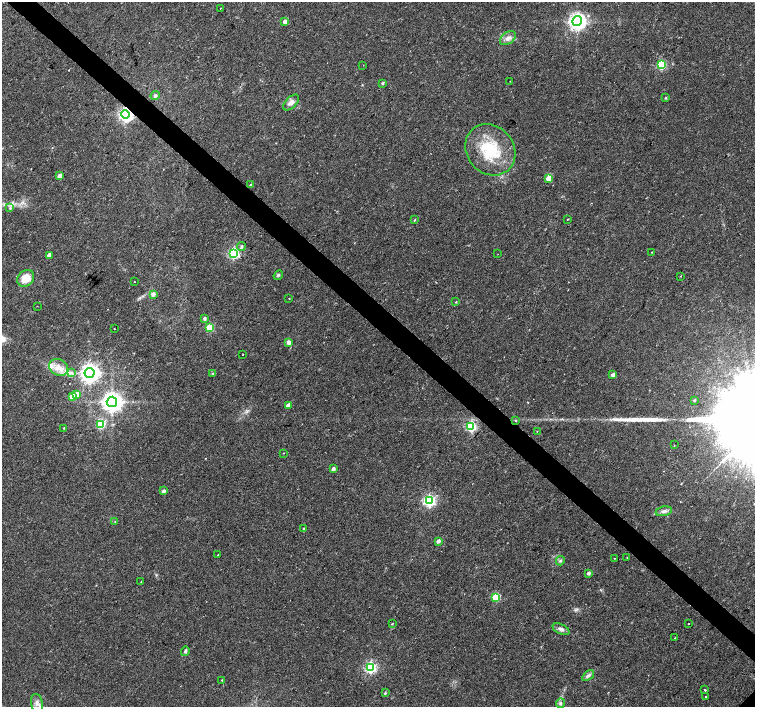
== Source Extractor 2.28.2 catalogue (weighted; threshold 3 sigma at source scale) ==
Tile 11 of 4 x 4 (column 3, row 3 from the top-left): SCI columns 3011-4515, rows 1569-2977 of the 6026 x 6026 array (HDU 1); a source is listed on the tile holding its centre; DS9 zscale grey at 2 x 2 block average (1 PNG px = mean of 2 x 2 image px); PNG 757 x 709 px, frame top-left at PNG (2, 2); each listed source drawn as its Kron ellipse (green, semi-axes under 4 px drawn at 4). Shown black and unused: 4% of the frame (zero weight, under 2 of 3 exposures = <1% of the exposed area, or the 3 px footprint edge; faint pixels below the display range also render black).
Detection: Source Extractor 2.28.2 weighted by HDU 2 'WHT'; one run over the whole footprint, this tile lists its part. Background 0.0233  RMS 0.003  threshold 0.0134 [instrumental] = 3 sigma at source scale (4.5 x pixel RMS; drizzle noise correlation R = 1.50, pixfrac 1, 0.0396/0.0396 arcsec/px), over >= 5 px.
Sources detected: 84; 1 long thin detection or spike segment (spike, bleed or trail) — neither listed nor drawn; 2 inside a brighter listed object's ellipse — not listed separately; the other 81 listed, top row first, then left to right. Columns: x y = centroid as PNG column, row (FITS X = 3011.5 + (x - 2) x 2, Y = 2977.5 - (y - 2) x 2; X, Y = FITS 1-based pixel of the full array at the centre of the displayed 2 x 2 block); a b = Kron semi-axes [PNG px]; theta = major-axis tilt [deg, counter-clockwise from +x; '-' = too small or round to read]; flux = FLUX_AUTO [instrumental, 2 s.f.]
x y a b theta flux
220 8 2 2 - 0.29
577 21 5 5 - 340
285 22 3 3 - 5.8
508 38 9 6 37 3.4
363 65 2 2 - 0.23
661 65 3 3 - 56
510 81 2 2 - 0.31
383 83 3 3 - 0.93
155 96 5 4 - 1.6
666 98 3 3 - 0.57
291 102 10 5 46 3.4
125 114 4 4 - 220
490 150 27 23 -49 36
60 176 3 3 - 4.4
548 178 3 3 - 9.1
250 185 3 2 - 0.42
10 208 3 3 - 1.3
567 219 2 2 - 0.35
415 220 3 2 - 0.49
241 247 5 3 - 1.4
652 252 2 2 - 0.4
233 253 4 4 - 100
498 254 2 2 - 0.29
49 255 3 3 - 5.7
278 275 5 3 - 0.91
681 276 2 2 - 2.9
26 278 9 7 44 12
134 282 2 2 - 0.94
153 294 3 3 - 3.2
289 298 2 2 - 0.51
456 302 3 2 - 0.49
37 306 2 2 - 0.22
204 318 3 3 - 2
114 328 2 2 - 0.72
209 328 3 3 - 30
289 342 4 3 - 3.2
243 354 2 2 - 0.35
59 367 10 8 -29 6.9
71 373 4 2 - 1
89 373 5 5 - 460
212 373 3 2 - 0.56
613 375 3 3 - 3.3
77 394 3 3 - 9
72 396 3 3 - 8.6
694 400 3 3 - 0.59
112 402 5 5 - 520
288 405 3 3 - 5.2
515 420 2 2 - 2
100 424 3 3 - 45
471 426 4 4 - 87
64 428 3 2 - 0.44
537 431 2 2 - 0.27
674 445 2 2 - 0.64
283 453 2 2 - 0.31
333 469 3 2 - 2.4
163 491 4 4 - 1.8
429 501 4 4 - 130
664 511 8 4 12 2.6
115 521 3 2 - 0.36
304 529 2 2 - 0.82
438 541 3 3 - 2.7
218 555 2 2 - 0.31
615 558 2 2 - 0.93
627 558 2 2 - 0.54
560 561 4 3 - 1.1
589 573 3 2 - 2.2
141 582 2 2 - 0.33
496 597 3 3 - 37
689 623 2 2 - 0.53
392 624 3 2 - 0.45
561 629 9 5 -25 2.7
675 638 3 2 - 0.37
185 651 5 3 - 1.3
370 667 4 4 - 120
588 675 7 4 38 2
222 680 3 2 - 0.44
705 690 2 2 - 0.99
385 693 3 3 - 0.74
706 697 2 2 - 0.75
37 703 9 6 -78 3.3
560 703 5 4 - 1.3
Overlapping masked pixels (flux is a lower limit): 1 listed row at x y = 125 114
Diffuse or blended objects may show on this block-average render without a row.